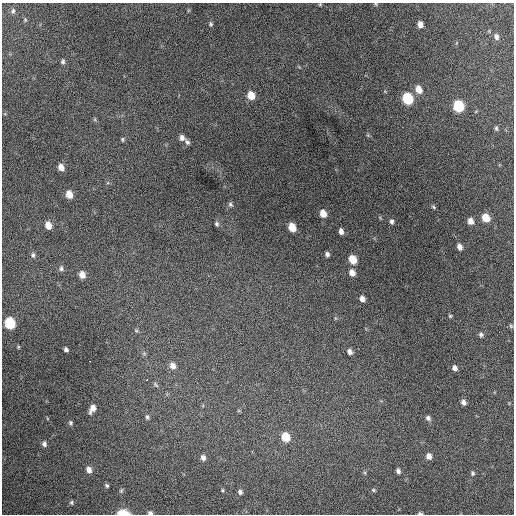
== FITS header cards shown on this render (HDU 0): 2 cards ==
NAXIS1  =                  512 / Axis length
NAXIS2  =                  512 / Axis length

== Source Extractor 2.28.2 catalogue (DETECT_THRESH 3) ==
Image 512 x 512 px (HDU 0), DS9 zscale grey, 1 PNG px = 1 image px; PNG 516 x 516 px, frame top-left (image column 1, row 512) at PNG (2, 3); no overlay
Background 1370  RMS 35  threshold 106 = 3 sigma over >= 5 px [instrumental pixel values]
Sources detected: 73; all 73 listed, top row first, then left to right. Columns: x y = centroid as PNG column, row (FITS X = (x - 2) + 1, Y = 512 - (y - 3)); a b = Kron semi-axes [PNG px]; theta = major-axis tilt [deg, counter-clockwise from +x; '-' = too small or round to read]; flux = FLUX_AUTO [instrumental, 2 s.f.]
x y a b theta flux
320 4 6 4 0 2200
376 4 5 4 - 2400
13 11 7 5 89 4800
25 20 5 4 - 2600
211 24 5 5 - 4100
420 24 6 5 - 14000
496 37 7 5 -80 8100
63 61 6 5 - 5300
419 89 8 6 -67 21000
251 95 7 6 - 32000
408 99 7 6 - 140000
458 106 7 6 - 130000
95 119 6 4 72 3000
496 128 6 4 -77 3700
182 138 7 6 - 9700
122 139 6 4 90 3200
187 142 7 5 -57 5500
61 167 7 6 - 17000
69 194 7 5 -73 27000
230 204 7 5 -58 4700
433 207 6 4 -41 3600
323 213 7 6 - 25000
486 218 7 6 - 39000
392 221 7 5 -84 6000
470 221 6 6 - 16000
217 224 6 5 - 4800
48 225 7 5 -68 22000
292 227 7 5 -65 38000
341 231 6 4 -75 9700
460 247 6 5 - 11000
327 254 6 5 - 6800
33 255 7 5 -73 5000
352 259 7 6 - 40000
61 268 7 6 - 6000
352 273 7 6 - 16000
82 275 7 6 - 17000
362 299 6 5 - 11000
450 316 4 4 - 2800
9 323 7 6 - 150000
511 326 6 5 - 3500
136 331 6 4 -1 3200
481 334 6 5 - 5600
18 347 4 4 - 2500
66 349 4 4 - 5800
350 352 6 5 - 8600
144 353 6 5 - 3800
90 361 3 2 - 6800
173 366 8 7 - 15000
455 368 5 5 - 9000
147 379 3 3 - 14000
156 385 8 4 -46 3800
463 402 5 5 - 8500
92 409 8 5 60 16000
147 417 6 4 -80 4300
428 418 6 5 - 6800
71 423 6 5 - 4500
285 437 7 6 - 57000
44 444 7 6 - 7900
429 456 6 5 - 12000
203 458 7 6 - 9100
89 470 7 5 -70 14000
398 471 5 4 - 6800
365 473 6 4 -72 3000
472 473 6 5 - 3900
107 485 5 4 - 4000
222 490 4 4 - 2400
373 490 5 4 - 3100
121 491 6 4 56 3500
240 492 6 5 - 6100
71 502 6 4 -90 3600
123 513 9 4 0 52000
150 513 5 4 - 7400
420 513 5 3 - 4000
At the frame edge (FLAGS 8, measured only in part): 4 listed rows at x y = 376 4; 123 513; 150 513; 420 513